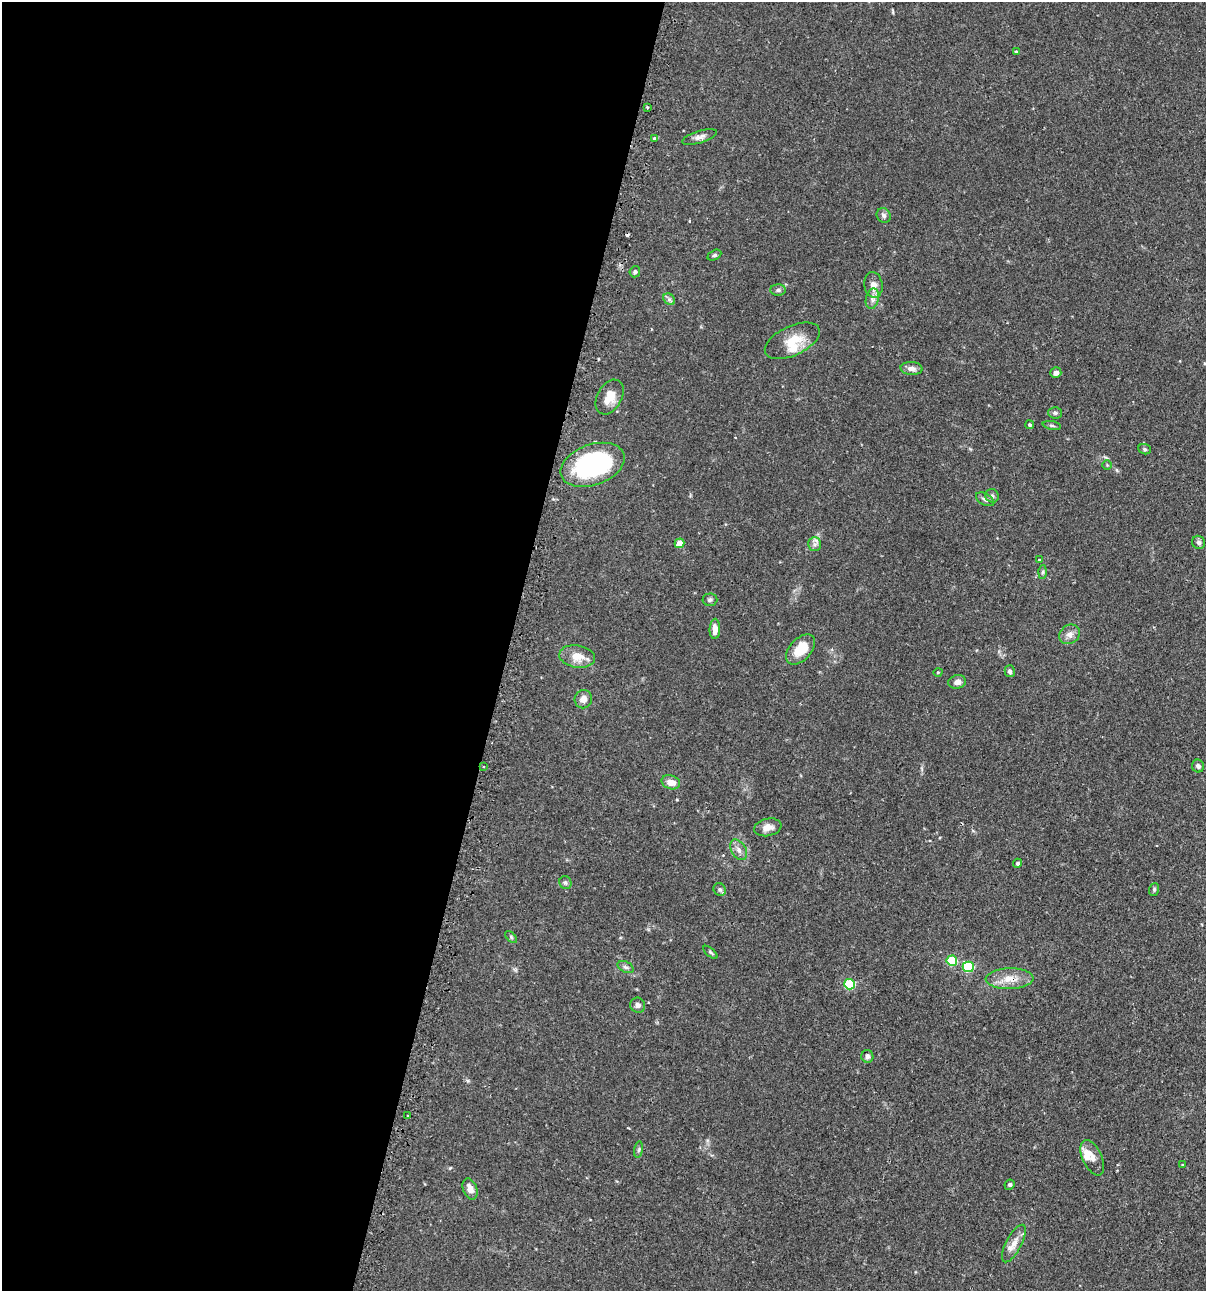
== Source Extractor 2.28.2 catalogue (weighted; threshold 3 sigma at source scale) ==
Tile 5 of 4 x 4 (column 1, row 2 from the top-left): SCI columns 154-1357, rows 2614-3902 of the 5247 x 5227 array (HDU 1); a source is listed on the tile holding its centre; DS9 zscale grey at full resolution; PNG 1208 x 1293 px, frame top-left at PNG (2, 2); each listed source drawn as its Kron ellipse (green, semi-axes under 4 px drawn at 4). Shown black and unused: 42% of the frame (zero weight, under 2 of 3 exposures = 4% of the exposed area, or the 3 px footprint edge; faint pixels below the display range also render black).
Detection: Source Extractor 2.28.2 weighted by HDU 2 'WHT'; one run over the whole footprint, this tile lists its part. Background 0.115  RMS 0.0055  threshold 0.0248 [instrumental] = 3 sigma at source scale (4.5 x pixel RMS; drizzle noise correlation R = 1.50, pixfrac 1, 0.05/0.05 arcsec/px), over >= 5 px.
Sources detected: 66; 1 inside a brighter object's white glare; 1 cosmic-ray / hot-pixel residue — neither listed nor drawn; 2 inside a brighter listed object's ellipse — not listed separately; the other 62 listed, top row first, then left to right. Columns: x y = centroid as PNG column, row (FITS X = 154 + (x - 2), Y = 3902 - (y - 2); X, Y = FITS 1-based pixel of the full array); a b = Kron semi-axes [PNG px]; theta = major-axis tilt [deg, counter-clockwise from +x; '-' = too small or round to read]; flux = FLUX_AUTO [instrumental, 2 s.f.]
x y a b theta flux
1016 51 4 3 - 0.54
647 107 3 3 - 0.83
699 137 18 6 17 2.7
654 138 3 3 - 1.4
884 215 7 7 - 1.6
714 255 7 5 27 0.97
635 272 5 5 - 1.2
873 285 13 9 -81 3.9
778 290 7 5 1 1.3
669 299 6 5 - 1.3
872 299 10 6 76 2.4
792 341 29 14 25 12
911 369 11 6 -3 2.7
1056 373 5 5 - 2
610 397 19 12 61 7.4
1055 413 7 5 -2 1.1
1030 425 4 4 - 0.8
1052 425 9 3 -11 0.94
1145 449 6 5 - 0.9
592 465 33 20 20 71
1107 465 5 5 - 0.66
992 496 7 6 - 1.3
985 499 10 5 -28 1.5
1199 542 7 6 - 1.4
680 543 5 4 - 9
815 544 7 6 - 1.7
1039 560 3 3 - 0.4
1043 572 6 4 88 0.96
710 600 7 6 - 1.3
715 629 10 5 87 3.9
1070 634 11 9 33 2.9
801 649 18 11 48 12
577 656 18 11 -9 7.4
1010 671 6 5 - 1.2
938 672 4 3 - 0.39
957 682 9 6 12 2.9
583 699 9 8 - 3.4
1198 766 6 6 - 1.4
484 767 3 2 - 0.57
671 782 9 6 -18 4.7
768 827 14 8 12 3.6
739 850 11 7 -59 2.6
1018 863 4 4 - 1.1
565 883 7 6 - 1.1
1154 889 6 5 - 0.76
720 890 6 6 - 1.3
511 937 7 4 -47 0.79
710 952 9 3 -41 0.78
952 961 5 5 - 29
626 967 8 5 -26 1.3
968 967 5 5 - 39
1009 979 24 10 2 7.9
850 984 5 5 - 34
638 1005 8 7 - 1.7
867 1056 6 6 - 1.8
408 1116 3 3 - 1.1
639 1150 8 4 81 0.93
1092 1158 19 9 -65 4
1182 1165 4 2 - 0.37
1010 1185 5 5 - 1.2
470 1189 11 7 -69 3.9
1014 1243 21 8 62 5
Overlapping masked pixels (flux is a lower limit): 1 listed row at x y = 1009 979